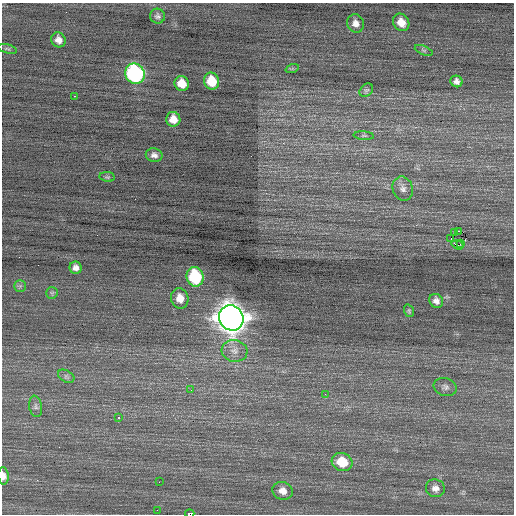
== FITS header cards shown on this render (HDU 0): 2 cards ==
NAXIS1  =                  512 / Axis length
NAXIS2  =                  512 / Axis length

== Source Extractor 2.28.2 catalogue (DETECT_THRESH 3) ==
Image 512 x 512 px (HDU 0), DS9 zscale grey, 1 PNG px = 1 image px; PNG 516 x 516 px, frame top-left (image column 1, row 512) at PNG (2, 3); each listed source drawn as its Kron ellipse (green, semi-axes under 4 px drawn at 4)
Background 0.184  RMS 0.76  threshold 2.29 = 3 sigma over >= 5 px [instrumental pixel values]
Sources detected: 45; all 45 listed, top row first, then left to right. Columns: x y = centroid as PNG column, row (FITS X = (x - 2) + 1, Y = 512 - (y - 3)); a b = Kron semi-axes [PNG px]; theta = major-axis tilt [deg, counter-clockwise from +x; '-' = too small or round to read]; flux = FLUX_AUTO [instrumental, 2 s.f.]
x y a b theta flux
157 16 7 7 - 160
401 22 9 7 -56 510
356 23 9 8 - 350
58 40 8 7 - 330
7 49 10 4 -14 88
424 50 9 4 -21 92
292 69 7 4 18 67
135 74 10 9 - 10000
212 81 8 7 - 1200
456 81 6 5 - 220
182 83 7 7 - 790
366 90 8 5 42 110
74 96 2 2 - 420
173 119 7 7 - 500
364 136 10 4 -4 99
154 155 8 7 - 240
107 177 8 5 -8 89
403 189 12 10 -69 300
458 231 2 2 - 1300
454 232 2 2 - 44
451 239 2 2 - 120
461 244 3 2 - 300
458 245 6 3 -19 380
76 268 6 6 - 240
195 277 10 8 -74 4100
20 286 5 5 - 100
52 293 6 5 - 87
180 298 10 8 -78 550
436 301 7 6 - 240
409 311 6 4 -70 70
231 318 13 12 - 81000
235 351 13 11 -14 430
66 376 9 5 -29 140
445 387 12 9 -18 250
191 390 3 3 - 51
325 394 2 2 - 29
36 406 11 6 -81 150
119 418 3 3 - 81
342 462 10 9 - 1300
3 476 8 5 -86 310
159 482 2 2 - 24
435 488 9 8 - 300
283 491 10 8 -20 400
157 510 2 2 - 23
190 514 4 2 - 690
At the frame edge (FLAGS 8, measured only in part): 2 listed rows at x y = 3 476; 190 514